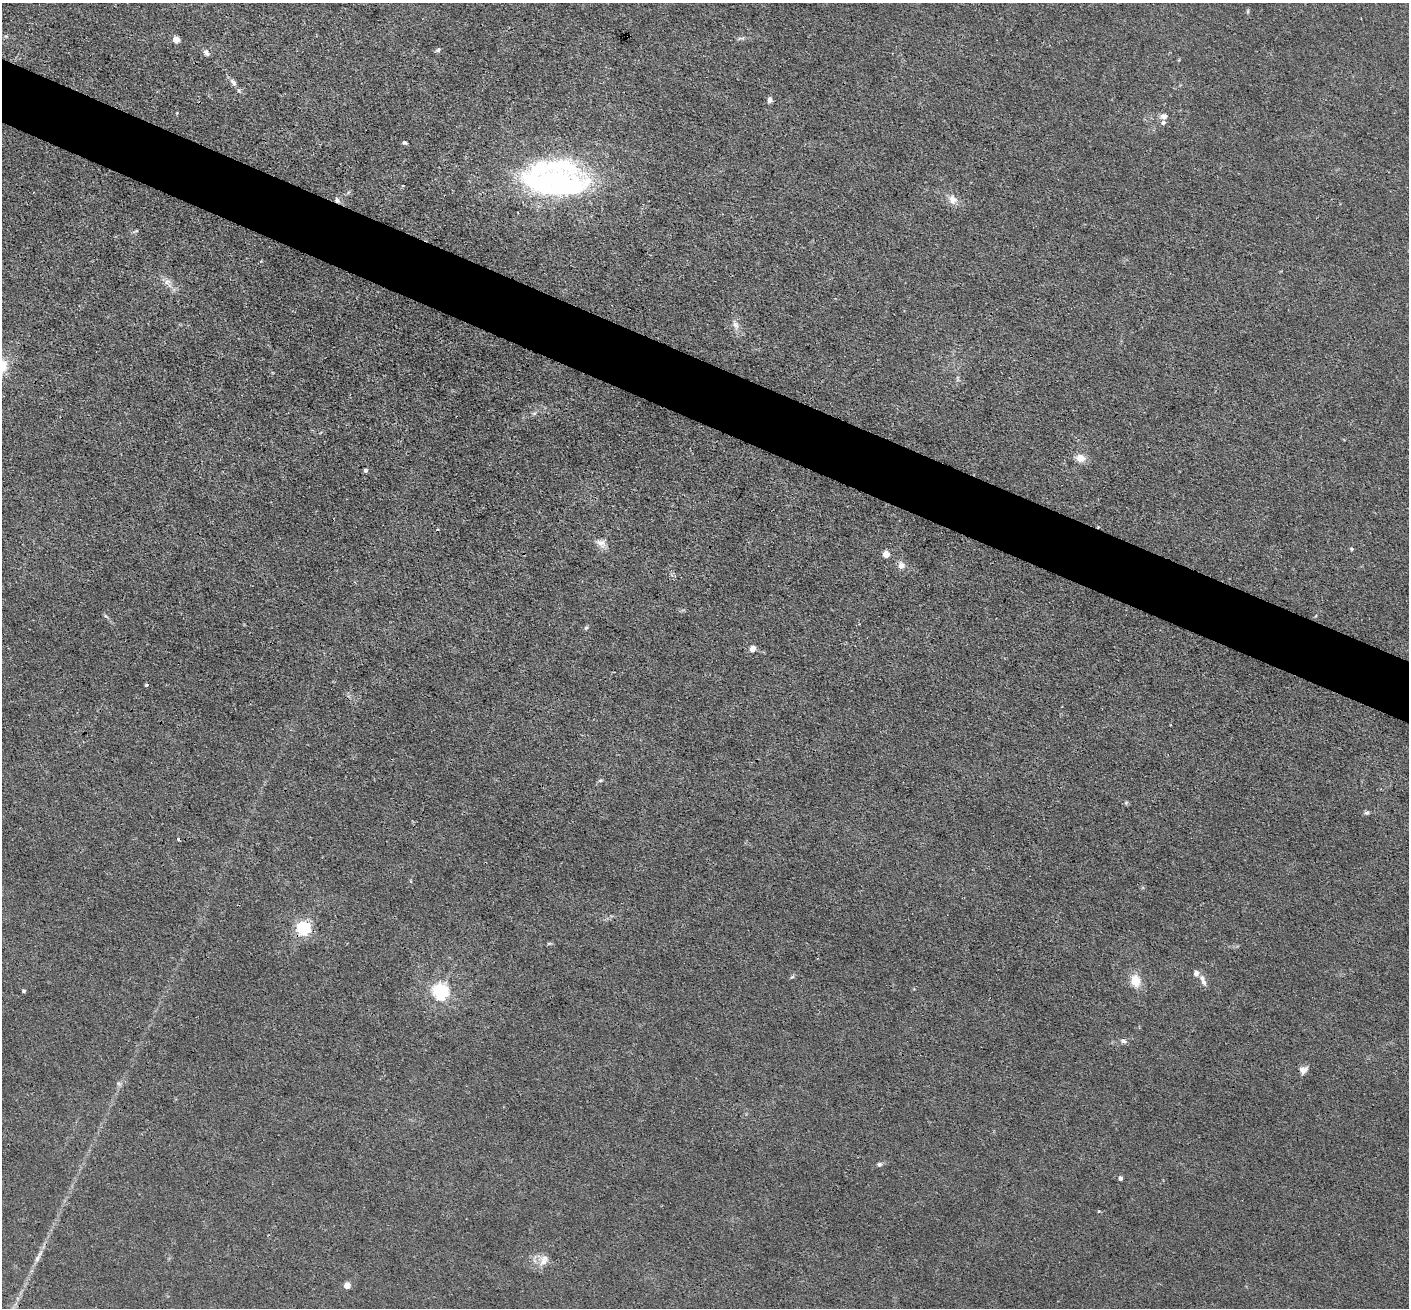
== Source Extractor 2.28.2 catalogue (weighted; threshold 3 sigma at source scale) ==
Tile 11 of 4 x 4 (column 3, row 3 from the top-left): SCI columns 2818-4224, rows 1586-2891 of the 5635 x 5648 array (HDU 1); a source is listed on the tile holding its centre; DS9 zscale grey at full resolution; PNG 1411 x 1310 px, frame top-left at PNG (2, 3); no overlay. Shown black and unused: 5% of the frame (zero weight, under 3 of 4 exposures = <1% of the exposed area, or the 3 px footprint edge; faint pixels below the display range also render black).
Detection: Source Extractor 2.28.2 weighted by HDU 2 'WHT'; one run over the whole footprint, this tile lists its part. Background 0.016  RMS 0.003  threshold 0.0135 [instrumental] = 3 sigma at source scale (4.5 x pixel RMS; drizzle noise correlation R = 1.50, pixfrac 1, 0.05/0.05 arcsec/px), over >= 5 px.
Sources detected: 49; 1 inside a brighter object's white glare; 2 cosmic-ray / hot-pixel residue — not listed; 4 inside a brighter listed object's ellipse — not listed separately; the other 42 listed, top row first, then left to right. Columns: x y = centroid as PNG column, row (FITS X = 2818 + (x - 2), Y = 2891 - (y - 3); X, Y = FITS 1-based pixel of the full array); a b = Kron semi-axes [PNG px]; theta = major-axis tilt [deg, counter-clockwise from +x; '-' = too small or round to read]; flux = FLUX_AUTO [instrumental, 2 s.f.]
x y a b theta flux
1248 11 6 4 72 0.39
176 40 6 6 - 2.2
438 50 8 5 31 0.57
206 53 9 6 -50 0.98
233 82 12 7 -46 1.2
770 100 7 5 85 1.1
1164 116 9 8 - 1.4
404 142 6 4 -39 0.55
557 179 60 37 25 53
952 199 13 10 -71 2.4
337 200 8 6 -50 1.1
135 231 10 3 25 0.43
167 282 11 10 - 1.9
736 325 12 8 -68 1.8
2 366 18 15 68 6
958 378 10 4 -90 0.66
534 413 7 5 29 0.62
1080 458 12 10 -13 2.7
366 470 4 4 - 0.76
601 543 14 9 -24 2.1
1351 549 5 4 - 0.38
886 554 5 4 - 4.7
901 565 10 9 - 1.7
586 628 6 5 - 0.47
752 649 8 7 - 1.6
146 685 3 3 - 0.64
600 780 7 4 19 0.46
1367 813 6 5 - 0.66
303 928 6 6 - 68
549 943 6 4 19 0.37
1196 973 5 5 - 1.7
792 977 6 4 18 0.43
1135 981 15 11 -76 5
1204 982 10 7 -59 1.2
24 991 4 4 - 0.45
441 992 6 6 - 94
1123 1041 8 6 -17 0.99
1303 1070 11 8 24 1.8
879 1164 6 6 - 0.65
1120 1178 4 4 - 1
544 1260 17 10 59 2.8
347 1285 5 4 - 4.2
Overlapping masked pixels (flux is a lower limit): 2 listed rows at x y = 337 200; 303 928
Isophote crosses this tile's border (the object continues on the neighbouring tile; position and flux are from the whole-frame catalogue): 1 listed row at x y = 2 366
Unlisted compact peaks at least as high as the median listed source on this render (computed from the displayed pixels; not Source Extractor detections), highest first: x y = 37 1258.